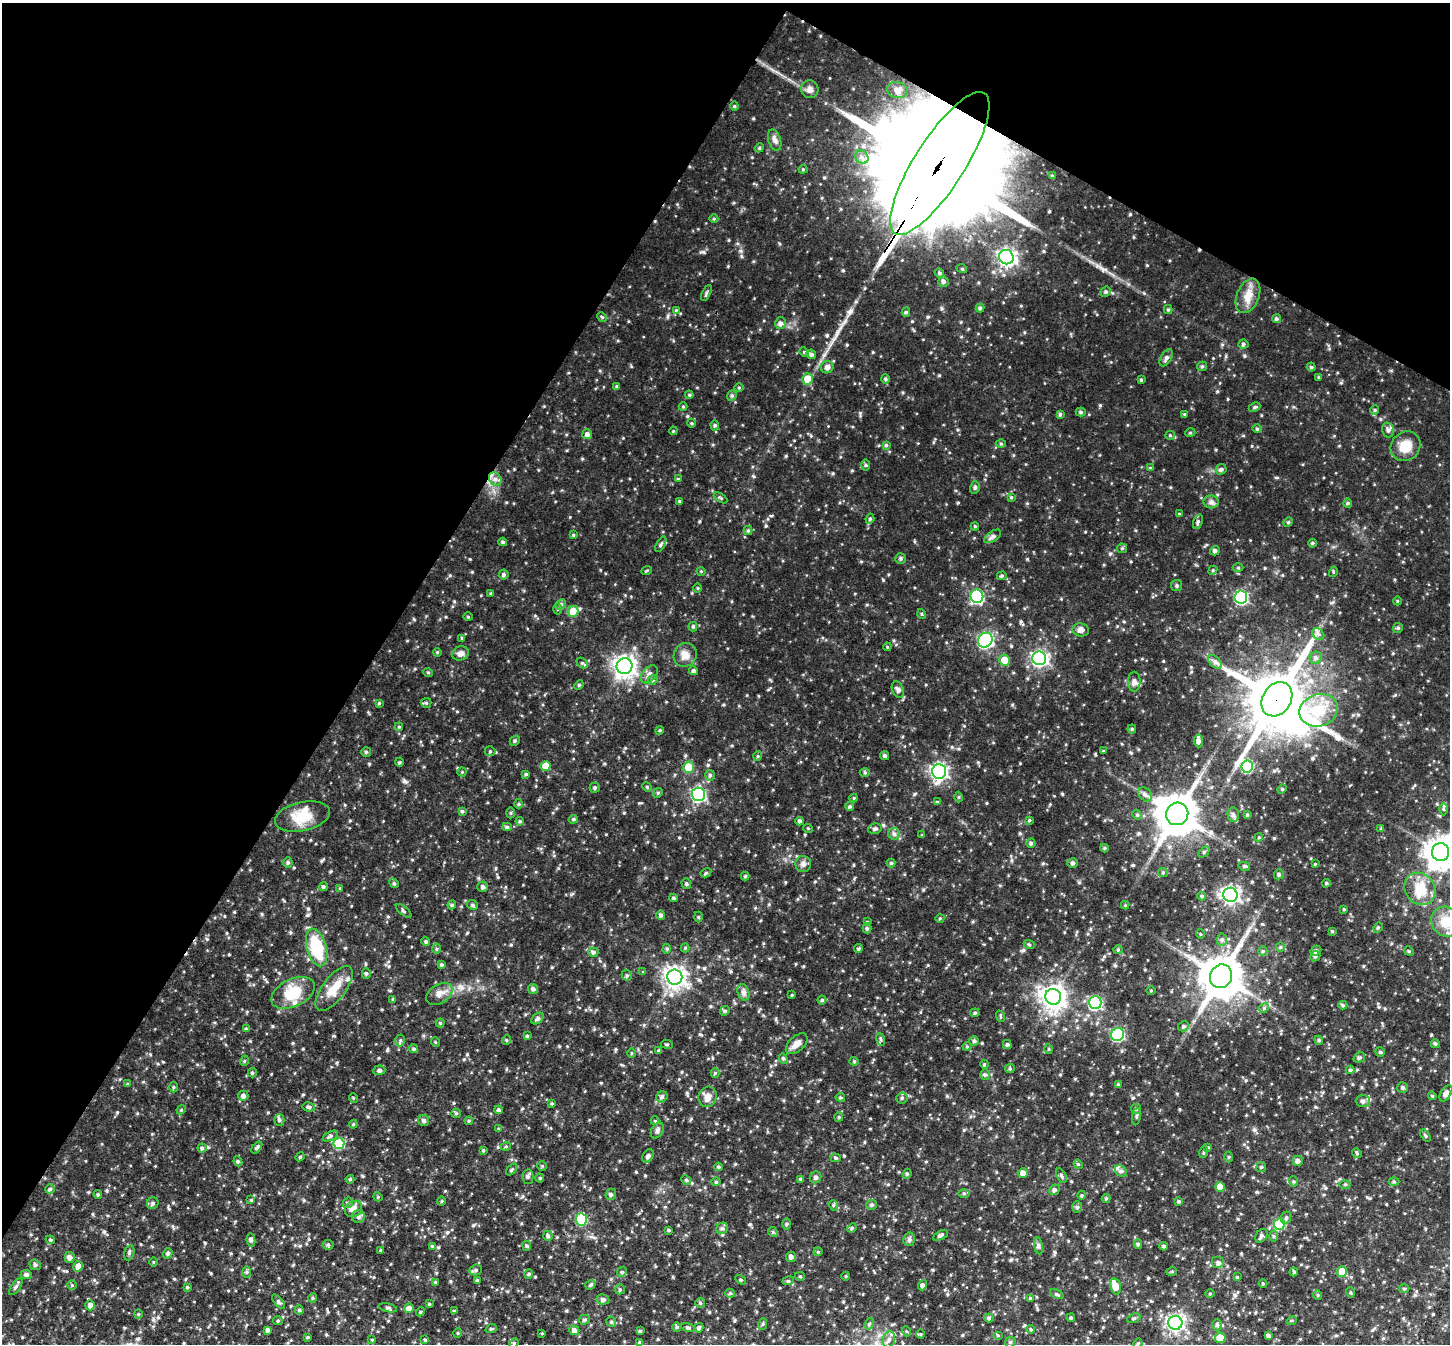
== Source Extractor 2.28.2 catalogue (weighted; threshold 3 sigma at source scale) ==
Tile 2 of 4 x 4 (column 2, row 1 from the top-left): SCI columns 1457-2904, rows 4322-5663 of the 5809 x 5819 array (HDU 1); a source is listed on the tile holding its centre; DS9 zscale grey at full resolution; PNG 1452 x 1346 px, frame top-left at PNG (2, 3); each listed source drawn as its Kron ellipse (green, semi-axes under 4 px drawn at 4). Shown black and unused: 32% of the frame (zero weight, under 3 of 4 exposures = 2% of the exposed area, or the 3 px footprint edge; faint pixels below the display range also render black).
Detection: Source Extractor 2.28.2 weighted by HDU 2 'WHT'; one run over the whole footprint, this tile lists its part. Background 0.0873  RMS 0.011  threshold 0.0477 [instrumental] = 3 sigma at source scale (4.5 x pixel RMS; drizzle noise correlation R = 1.50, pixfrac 1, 0.05/0.05 arcsec/px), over >= 5 px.
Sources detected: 480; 1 inside a brighter object's white glare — neither listed nor drawn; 7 inside a brighter listed object's ellipse — not listed separately; the other 472 listed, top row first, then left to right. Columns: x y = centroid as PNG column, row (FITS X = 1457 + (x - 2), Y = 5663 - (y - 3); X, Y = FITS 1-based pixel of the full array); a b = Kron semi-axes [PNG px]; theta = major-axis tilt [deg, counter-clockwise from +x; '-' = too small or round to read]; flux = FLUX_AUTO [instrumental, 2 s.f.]
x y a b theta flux
810 89 9 8 - 4.1
897 90 10 8 -15 5
734 106 4 4 - 1
775 140 11 6 -72 3.7
759 148 5 3 - 1
862 157 7 6 - 4.1
940 163 83 25 57 62000
803 169 4 4 - 1.1
1052 176 3 3 - 0.94
714 219 4 3 - 0.97
1006 257 7 7 - 340
962 269 5 3 - 1.2
939 273 5 4 - 1.5
943 281 5 5 - 2.7
1106 292 5 4 - 1.7
706 293 9 3 64 1.6
1248 296 18 11 67 12
980 308 4 4 - 1.6
676 310 4 4 - 0.96
1168 310 4 4 - 1.3
906 312 4 4 - 1.6
602 317 5 4 - 1.2
1276 319 4 4 - 1.8
780 323 6 5 - 3.2
1243 344 5 4 - 1.6
804 352 5 4 - 1.2
811 354 5 4 - 2.2
1166 358 9 5 58 3
1202 366 5 4 - 1.4
827 367 6 6 - 4.2
1311 367 4 4 - 1.4
1319 377 4 4 - 1.1
807 379 5 5 - 16
885 379 4 4 - 1.3
1141 380 4 3 - 1.1
617 387 4 4 - 2.1
739 387 5 3 - 0.92
689 395 4 3 - 1.2
732 396 5 4 - 1.6
683 407 4 4 - 1
1254 407 6 4 26 1.5
1375 410 4 4 - 1.2
1081 412 5 4 - 1.5
1060 414 4 4 - 1.4
1184 414 3 3 - 0.85
691 423 4 3 - 0.99
715 425 5 4 - 1.5
1257 429 4 4 - 1.3
1388 430 7 5 -75 3
673 431 4 3 - 0.94
1190 433 5 3 - 0.97
587 434 5 5 - 3.6
1170 435 5 4 - 1.1
1001 444 5 3 - 1.1
886 445 4 4 - 1.4
1406 446 16 14 44 16
866 465 5 3 - 1.3
1150 468 4 4 - 0.92
1221 469 5 5 - 2.1
495 479 7 5 -48 3.6
678 479 4 4 - 0.84
975 487 6 5 - 1.8
1011 497 4 4 - 1.1
721 498 7 3 -32 1.3
680 501 4 3 - 1.1
1211 502 8 6 -1 3
1348 503 5 4 - 1.2
1179 514 4 3 - 0.92
870 519 5 4 - 1.6
1198 522 7 4 69 1.8
1288 522 5 4 - 1.3
975 526 4 3 - 0.92
748 531 4 4 - 1.5
573 535 4 3 - 1.1
993 536 9 5 33 3
503 542 4 4 - 1.6
1312 543 4 3 - 1.4
661 544 8 3 60 1.6
1122 548 5 5 - 1.3
1215 551 5 4 - 2.6
901 558 5 5 - 1.8
1238 568 5 3 - 1.1
647 570 5 3 - 0.98
1213 570 5 3 - 1.1
701 571 4 3 - 0.8
1333 572 5 3 - 0.98
504 575 5 5 - 1.8
1002 576 5 4 - 1.4
1177 586 5 5 - 1.8
698 588 5 3 - 0.95
491 593 4 3 - 1.2
977 596 7 6 - 100
1241 597 6 6 - 130
1397 601 4 3 - 0.79
561 604 6 4 44 1.6
558 609 5 3 - 1.3
573 611 5 5 - 16
922 614 5 3 - 0.93
468 617 5 3 - 0.86
693 627 5 4 - 1.3
1398 628 5 5 - 1.4
1081 630 8 6 -9 3.9
1318 634 7 5 -43 2.5
462 638 4 4 - 0.96
985 640 8 7 - 170
887 647 4 3 - 0.88
437 652 4 3 - 0.95
460 653 8 7 - 4.1
685 655 12 11 - 7.3
1039 658 7 7 - 250
1316 658 6 6 - 3
1004 660 5 5 - 15
1215 662 8 5 -45 3
582 663 6 4 -43 1.7
625 666 8 8 - 570
693 671 4 4 - 2.2
428 672 5 3 - 1
649 674 10 6 50 4.1
653 680 5 4 - 1.5
1134 682 10 6 -90 3.5
579 685 5 4 - 1.3
898 690 8 5 -70 2.7
1277 699 18 14 58 7100
379 703 4 4 - 1
426 703 5 5 - 1.4
1319 710 19 16 18 32
399 727 4 3 - 0.91
1132 729 4 4 - 1.1
660 730 4 3 - 0.99
515 741 5 4 - 1.5
1198 741 6 4 -86 4.1
490 751 5 5 - 1.4
1103 751 4 3 - 0.96
366 752 5 5 - 1.3
758 756 5 3 - 1.1
885 756 4 4 - 1.7
399 762 4 4 - 1.2
546 766 5 5 - 14
688 767 5 5 - 21
1247 767 6 5 - 59
939 771 7 7 - 290
462 772 4 4 - 0.95
865 773 5 3 - 1.1
526 774 4 4 - 1.3
710 775 5 4 - 1.7
647 787 5 4 - 1.4
595 788 5 5 - 1.7
1282 789 5 4 - 1.2
658 793 5 4 - 1.2
698 794 7 6 - 170
1145 795 8 5 -47 2.9
959 797 5 3 - 1
854 798 4 4 - 1.1
937 802 4 3 - 0.87
518 804 5 3 - 1.1
850 807 4 4 - 1.6
1443 809 6 4 -89 1.6
462 811 4 4 - 1.3
511 813 5 3 - 1.2
1177 814 11 11 - 2800
1137 815 5 4 - 1.3
1233 815 7 5 -87 2.8
1247 815 4 4 - 1.5
302 816 28 14 12 22
573 819 5 4 - 1.3
1029 820 4 3 - 1.1
520 821 4 4 - 1.3
800 821 4 4 - 2.6
507 827 5 4 - 2
808 828 5 3 - 0.88
1381 828 4 3 - 0.91
875 829 7 5 15 2.3
894 834 6 5 - 2.2
922 835 4 3 - 0.89
1259 837 4 3 - 0.93
1031 843 4 4 - 1.7
1104 848 4 4 - 1.3
1204 852 6 4 45 1.5
1440 852 9 8 - 1300
288 863 5 4 - 1.7
891 863 4 4 - 1.3
1073 863 5 5 - 2.1
803 864 8 8 - 3.6
1315 864 3 3 - 0.78
1244 866 6 4 -13 1.6
1163 872 5 4 - 1.4
706 873 5 4 - 1.4
1279 874 5 4 - 2
745 876 4 4 - 1.3
394 883 5 4 - 1.4
1326 883 4 4 - 1.3
686 884 5 4 - 1.6
323 887 4 4 - 1.7
483 887 5 5 - 2.5
340 888 4 4 - 0.88
1420 889 17 14 -53 21
1230 895 7 7 - 340
1202 896 4 4 - 1.1
674 898 4 3 - 1.7
452 905 4 4 - 1.3
472 905 6 4 -23 1.7
1125 905 4 4 - 0.96
1344 909 3 3 - 0.92
404 911 9 3 -40 1.5
661 915 5 4 - 2.3
698 917 5 3 - 1
940 918 5 3 - 0.94
867 922 4 4 - 1.1
1446 922 15 14 - 17
867 928 5 4 - 1.7
1378 928 5 4 - 1.4
1332 931 4 3 - 1
1200 934 5 3 - 0.84
1222 940 6 5 - 2.2
426 941 4 4 - 1.4
1029 944 5 3 - 1.2
317 947 19 9 -74 46
1280 947 5 4 - 1.3
685 948 4 4 - 0.99
437 949 5 3 - 1.2
667 949 5 4 - 1.4
858 949 4 4 - 1.6
1118 950 4 4 - 1.2
1263 951 5 4 - 1.5
1316 951 5 5 - 2.4
1409 951 5 4 - 1.3
593 952 5 4 - 1.9
1315 956 5 5 - 1.6
441 964 4 4 - 1.4
643 972 4 4 - 0.87
366 973 5 4 - 1.8
627 975 5 5 - 1.5
1221 976 12 11 - 3100
675 977 7 7 - 550
334 989 27 11 53 20
533 989 5 5 - 2.5
1151 991 5 3 - 0.95
743 992 8 5 -72 3.1
293 993 23 13 26 27
439 994 14 9 33 7.3
792 995 4 3 - 0.96
1053 997 8 7 - 760
393 999 4 4 - 1.3
822 1000 4 4 - 1.4
1095 1002 6 6 - 110
1343 1005 4 4 - 1.5
1264 1008 5 4 - 1.7
725 1011 5 4 - 1.5
975 1013 5 4 - 1.4
1000 1016 6 3 -72 0.98
537 1019 7 5 39 2.4
440 1023 4 4 - 1.2
1184 1026 6 4 32 1.8
246 1029 4 4 - 1.5
1118 1034 7 6 - 99
527 1036 3 3 - 1.4
880 1039 6 4 -70 1.5
400 1040 6 5 - 1.7
506 1040 5 3 - 0.91
1319 1040 4 4 - 1.2
974 1041 5 4 - 1.8
435 1042 5 3 - 0.89
667 1044 6 3 -7 1.2
797 1044 13 7 42 6.6
1435 1044 4 4 - 1.7
1007 1045 4 4 - 1.6
967 1046 4 4 - 1.1
414 1049 4 4 - 1.6
1049 1049 5 3 - 0.99
659 1051 4 3 - 1.6
1380 1052 5 4 - 1.4
631 1053 4 3 - 0.96
1359 1058 6 5 - 1.9
783 1059 5 4 - 1.5
244 1061 5 3 - 1
854 1061 4 4 - 1.1
984 1064 4 3 - 1
1010 1068 5 4 - 1.1
379 1070 6 4 5 2.2
1350 1070 4 4 - 1.5
252 1073 4 4 - 1.6
715 1073 4 4 - 1
985 1074 5 5 - 1.6
127 1084 4 3 - 0.77
1118 1085 4 3 - 1.2
173 1087 5 3 - 1.2
1403 1088 5 5 - 1.7
1446 1093 9 5 58 4
243 1096 5 5 - 3.4
1432 1096 4 3 - 1.3
662 1097 6 5 - 2.4
708 1097 10 9 - 6.2
840 1097 4 4 - 1.3
353 1098 5 3 - 0.85
902 1098 5 5 - 2.1
1363 1101 7 6 - 2.7
552 1103 4 4 - 1.1
309 1107 6 4 -12 1.7
1136 1109 5 5 - 1.5
181 1110 5 4 - 1.1
499 1110 4 3 - 1.7
456 1113 5 4 - 1.2
1137 1116 9 3 81 1.5
839 1117 4 4 - 1.3
279 1120 5 5 - 1.9
424 1120 6 5 - 2.5
469 1121 4 3 - 1.1
655 1121 4 4 - 1
353 1124 4 4 - 1.3
499 1129 4 4 - 1.1
657 1130 8 5 60 2.7
330 1136 8 4 26 2.1
1425 1136 6 4 -53 1.4
339 1144 5 5 - 47
506 1146 5 3 - 0.96
257 1147 7 4 52 1.9
1208 1147 4 4 - 0.9
202 1148 4 4 - 1.8
483 1150 4 3 - 1.1
1204 1152 6 3 71 1.3
1357 1153 5 4 - 1.3
648 1156 7 5 57 3.1
300 1157 4 4 - 1.3
1229 1157 5 3 - 1.1
836 1158 5 4 - 1.6
238 1161 5 4 - 1.5
1298 1161 5 5 - 3.4
1078 1164 5 3 - 1.1
542 1166 5 4 - 1.2
718 1167 4 4 - 1.3
1261 1167 5 4 - 1.4
511 1170 7 4 46 1.4
1121 1171 6 5 - 2.4
1023 1173 5 4 - 5.4
907 1174 5 4 - 1.4
1061 1176 8 4 -65 1.9
528 1177 7 5 -89 2.4
815 1177 6 5 - 2.3
540 1178 4 4 - 1.2
350 1179 4 4 - 1.1
801 1179 4 3 - 1.7
686 1180 5 4 - 1.3
1293 1181 5 3 - 1.1
716 1182 4 4 - 1.2
1394 1182 5 3 - 1.2
1345 1184 6 4 -1 1.3
1220 1187 5 5 - 10
50 1189 5 5 - 1.6
1054 1190 5 5 - 2.1
964 1193 6 4 -1 1.4
98 1194 4 3 - 1.2
611 1194 6 5 - 2.2
1082 1195 4 3 - 1.1
378 1197 4 3 - 0.96
1106 1198 4 4 - 1.2
251 1200 4 4 - 0.98
442 1201 5 3 - 0.97
1178 1201 4 3 - 1.4
153 1203 6 5 - 2.1
348 1203 5 5 - 1.7
833 1205 5 3 - 1.2
872 1205 5 5 - 1.8
1077 1207 6 5 - 2
353 1209 9 7 34 7.9
358 1217 6 6 - 3
1286 1218 6 5 - 1.9
581 1220 6 5 - 43
787 1224 5 3 - 1.2
1279 1224 5 5 - 46
722 1228 6 5 - 2
852 1228 5 4 - 1.4
669 1230 4 3 - 1.3
773 1232 5 4 - 1.5
940 1235 8 4 27 2.3
548 1236 5 4 - 2.2
1261 1236 7 5 55 2.2
1273 1236 6 4 -89 1.3
909 1239 7 6 - 2.7
50 1240 4 4 - 1.1
251 1240 6 4 -80 1.8
1138 1244 5 4 - 1.7
328 1245 5 5 - 1.6
432 1246 4 4 - 0.9
527 1246 5 4 - 1.5
1038 1246 8 4 -82 2.1
1164 1246 4 4 - 1.8
381 1250 3 3 - 1.3
818 1252 4 4 - 1.1
129 1253 8 5 72 2
168 1253 5 4 - 1.7
70 1257 5 5 - 3.4
791 1257 5 5 - 3
153 1262 4 3 - 0.85
1218 1263 6 6 - 2.8
35 1265 6 5 - 1.7
78 1266 5 5 - 7
476 1270 6 5 - 2
1172 1271 5 3 - 1
1342 1271 5 5 - 15
247 1272 6 4 89 1.5
622 1272 5 4 - 1.3
1294 1272 4 4 - 1.4
26 1274 5 4 - 2.5
529 1274 5 4 - 1.3
800 1276 5 4 - 1.3
846 1276 4 3 - 0.79
1237 1277 4 3 - 0.83
477 1280 4 3 - 1.4
741 1280 6 3 -32 1.1
788 1281 6 3 17 1.2
435 1282 4 4 - 0.89
1263 1283 4 3 - 0.85
72 1285 4 4 - 1.2
590 1285 5 4 - 1.6
922 1285 5 4 - 2.4
1115 1286 8 5 -75 11
16 1287 10 4 56 2.4
187 1287 4 3 - 1.1
1404 1288 5 3 - 1
620 1289 5 5 - 1.5
1350 1292 5 3 - 1.1
730 1293 5 4 - 1.3
1210 1293 4 3 - 0.81
1057 1294 7 4 -24 1.7
1318 1295 4 4 - 1.1
313 1298 5 4 - 1.3
1030 1298 4 3 - 0.96
603 1299 6 5 - 3
278 1302 9 4 -51 1.9
700 1303 5 4 - 1.4
429 1304 4 3 - 1.2
90 1305 5 4 - 4.8
388 1308 9 4 -13 1.8
409 1308 5 5 - 5.2
299 1310 4 4 - 1.4
454 1311 4 3 - 1.2
420 1312 4 3 - 1
138 1314 4 4 - 1.1
989 1318 5 4 - 1.7
1071 1318 4 3 - 1.2
1134 1318 7 4 20 1.7
585 1320 5 5 - 1.7
1292 1320 5 3 - 0.95
278 1321 5 4 - 1.3
611 1322 5 4 - 1.4
1175 1323 7 7 - 260
763 1324 6 3 71 1.3
869 1324 6 4 72 1.3
1217 1325 6 5 - 1.7
677 1327 4 4 - 1.3
688 1328 7 4 -13 1.8
699 1328 5 4 - 2.2
491 1329 5 3 - 1.1
1031 1329 4 3 - 1.2
268 1330 4 4 - 2.6
574 1330 5 5 - 3.6
640 1331 4 3 - 1.6
906 1331 5 3 - 0.92
458 1333 5 3 - 0.87
542 1333 3 3 - 0.85
921 1334 5 3 - 0.96
998 1335 5 3 - 1.1
1268 1336 4 3 - 1.9
308 1337 3 3 - 1
1220 1338 5 5 - 12
889 1339 8 6 74 3.5
372 1340 4 3 - 0.79
425 1340 4 4 - 1.2
640 1342 4 3 - 1.4
1010 1342 6 5 - 1.6
514 1343 5 4 - 1.3
1138 1343 5 4 - 1
Overlapping masked pixels (flux is a lower limit): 2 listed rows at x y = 940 163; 1277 699
Isophote crosses this tile's border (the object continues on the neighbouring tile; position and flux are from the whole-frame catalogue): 2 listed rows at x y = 1440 852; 425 1340
Unlisted compact peaks at least as high as the median listed source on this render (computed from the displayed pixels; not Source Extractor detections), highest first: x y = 703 252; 1100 405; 1110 554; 414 619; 860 413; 883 580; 1023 950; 1027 559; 786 456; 753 118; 467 1054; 750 1224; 708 765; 405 781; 601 1083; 1062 794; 699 521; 117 1112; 1147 265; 272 1026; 700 1034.